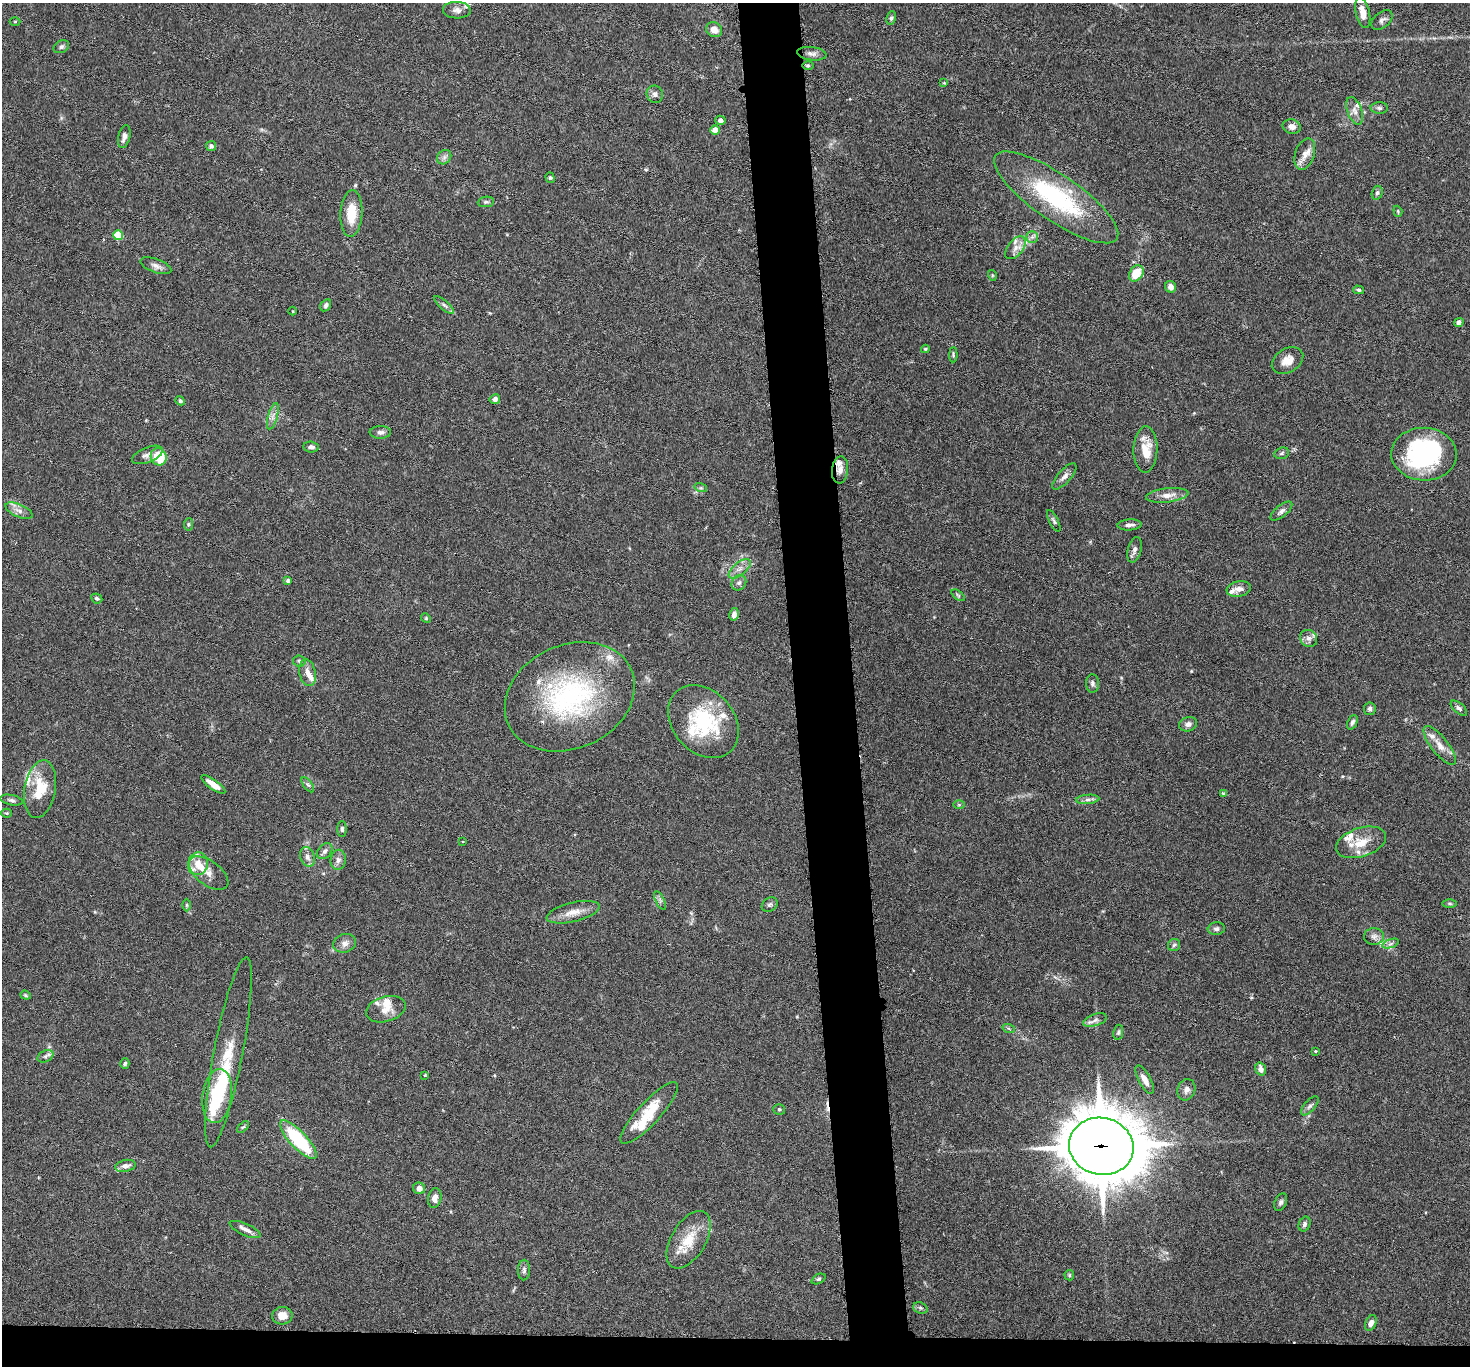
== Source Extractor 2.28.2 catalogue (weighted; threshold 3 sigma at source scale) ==
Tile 8 of 3 x 3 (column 2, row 3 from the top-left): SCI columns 1474-2941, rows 166-1529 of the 4413 x 4384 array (HDU 1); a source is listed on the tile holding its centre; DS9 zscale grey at full resolution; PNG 1472 x 1368 px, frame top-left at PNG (2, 3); each listed source drawn as its Kron ellipse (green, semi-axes under 4 px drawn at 4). Shown black and unused: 6% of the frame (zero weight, under 3 of 6 exposures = <1% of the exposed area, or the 3 px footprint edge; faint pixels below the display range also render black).
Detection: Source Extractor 2.28.2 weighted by HDU 2 'WHT'; one run over the whole footprint, this tile lists its part. Background 0.0435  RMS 0.0023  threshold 0.00929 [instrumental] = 3 sigma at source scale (4.09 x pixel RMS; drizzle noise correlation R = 1.36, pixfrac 0.8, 0.05/0.05 arcsec/px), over >= 5 px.
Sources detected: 171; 3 inside a brighter object's white glare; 1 cosmic-ray / hot-pixel residue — neither listed nor drawn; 28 inside a brighter listed object's ellipse — not listed separately; the other 139 listed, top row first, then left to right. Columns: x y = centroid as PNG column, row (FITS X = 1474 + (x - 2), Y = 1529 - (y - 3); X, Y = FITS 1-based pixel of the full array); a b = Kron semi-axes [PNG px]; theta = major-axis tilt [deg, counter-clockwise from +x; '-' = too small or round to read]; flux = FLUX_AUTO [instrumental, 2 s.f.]
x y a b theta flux
457 10 14 8 -2 1.2
1363 13 15 7 -77 2.2
891 18 7 4 81 0.39
1382 20 12 7 40 0.79
15 22 5 3 - 0.19
714 30 8 7 - 1.7
61 47 8 6 31 0.51
812 54 15 6 -8 0.94
808 66 6 4 -1 0.32
944 83 4 3 - 0.18
655 94 9 8 - 0.76
1379 108 9 5 -1 0.53
1355 111 14 7 -70 1.2
720 120 5 4 - 0.96
1292 127 9 7 -13 1.1
715 130 4 4 - 2.4
124 137 12 6 76 0.94
211 146 5 5 - 0.6
1305 154 16 9 72 1.8
444 157 8 6 46 0.68
550 178 5 4 - 0.29
1377 193 7 5 74 0.41
1056 197 74 23 -35 25
486 202 8 5 8 0.43
1398 211 6 4 -71 0.25
351 213 23 11 87 4.9
118 235 5 5 - 8.2
1032 237 6 6 - 0.56
1015 248 13 7 52 1.4
156 266 16 6 -20 1.1
1136 273 9 6 58 4.4
992 275 5 3 - 0.21
1171 287 6 5 - 1.2
1359 290 5 4 - 0.34
326 305 6 5 - 0.54
444 305 12 4 -41 0.6
293 311 4 3 - 0.16
1459 322 5 4 - 0.81
925 349 4 3 - 0.29
953 355 7 4 88 0.33
1287 360 17 12 30 2.2
495 399 5 4 - 0.69
180 401 5 4 - 0.35
273 416 13 4 74 0.93
380 432 11 6 3 0.76
311 447 8 5 -4 0.76
1145 449 23 12 88 3.3
1282 453 7 5 19 0.46
1424 454 33 26 -2 28
147 455 16 7 22 1.2
159 457 9 7 -60 6.5
840 470 14 8 84 1.3
1064 476 16 6 48 1.1
701 488 6 4 -17 0.33
1167 495 21 7 7 2
19 511 15 6 -23 1.3
1281 511 13 6 39 0.77
1054 521 12 4 -63 0.46
188 524 6 4 84 0.33
1129 525 12 5 4 0.87
1134 550 13 6 76 0.89
740 569 13 6 40 1.2
288 581 4 3 - 0.46
739 583 8 6 52 0.68
1239 589 12 7 10 1.5
958 595 8 4 -37 0.33
97 598 6 4 -25 0.44
734 614 6 4 77 0.93
426 618 5 4 - 0.24
1309 638 9 8 - 0.97
299 661 6 5 - 0.39
308 673 13 8 -79 1.5
1092 683 9 6 -87 0.58
570 697 67 51 24 37
1459 708 10 5 -41 0.58
1370 709 6 5 - 0.51
703 722 40 30 -48 17
1352 722 8 4 68 0.53
1188 724 9 7 17 0.92
1440 745 24 8 -52 2.2
213 784 14 5 -35 1.9
308 785 9 4 -53 0.44
40 789 29 15 80 6.8
1223 793 3 3 - 0.38
1088 799 11 4 4 0.78
11 800 11 5 -12 0.58
959 805 6 4 -1 0.26
7 813 5 4 - 0.25
342 829 8 4 -90 0.45
463 841 3 2 - 0.29
1361 842 26 14 18 4.2
325 851 9 6 48 0.75
307 857 10 7 -71 1
338 860 10 7 86 0.92
198 864 11 10 - 2.2
209 873 23 12 -37 2.2
660 901 10 4 -64 0.56
1450 903 7 3 -1 0.28
770 904 8 6 36 0.48
187 905 6 4 -90 0.26
573 912 27 9 14 2.7
1216 929 8 6 9 0.57
1374 937 10 8 1 1
345 943 11 9 20 1.1
1391 943 8 4 19 0.55
1174 945 6 6 - 0.5
26 995 5 4 - 0.27
386 1009 20 12 15 2.6
1095 1020 12 6 18 0.83
1009 1029 6 4 -20 0.32
1118 1032 8 5 80 0.38
1315 1051 3 3 - 0.23
228 1052 97 14 79 9.1
46 1056 8 5 28 0.57
125 1064 5 4 - 0.37
1261 1069 6 5 - 1.3
425 1075 3 3 - 0.26
1145 1080 16 6 -62 1.5
1186 1090 11 8 71 1.1
217 1096 27 14 82 11
1310 1106 11 5 48 0.64
779 1109 6 5 - 0.36
649 1113 40 11 47 6.8
243 1127 7 4 43 0.3
298 1140 25 8 -47 17
1101 1146 32 28 -13 1300
125 1166 10 6 12 1.1
419 1188 6 5 - 1.4
435 1198 10 6 78 1.4
1281 1202 9 6 67 0.55
1305 1224 7 5 67 0.57
245 1229 17 6 -24 1.1
689 1240 32 17 59 5.7
524 1270 10 6 89 0.58
1069 1275 5 5 - 0.27
819 1279 7 4 26 0.35
920 1308 7 5 -21 0.43
282 1316 10 8 3 2.1
1371 1323 8 5 65 0.96
Overlapping masked pixels (flux is a lower limit): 1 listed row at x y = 1101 1146